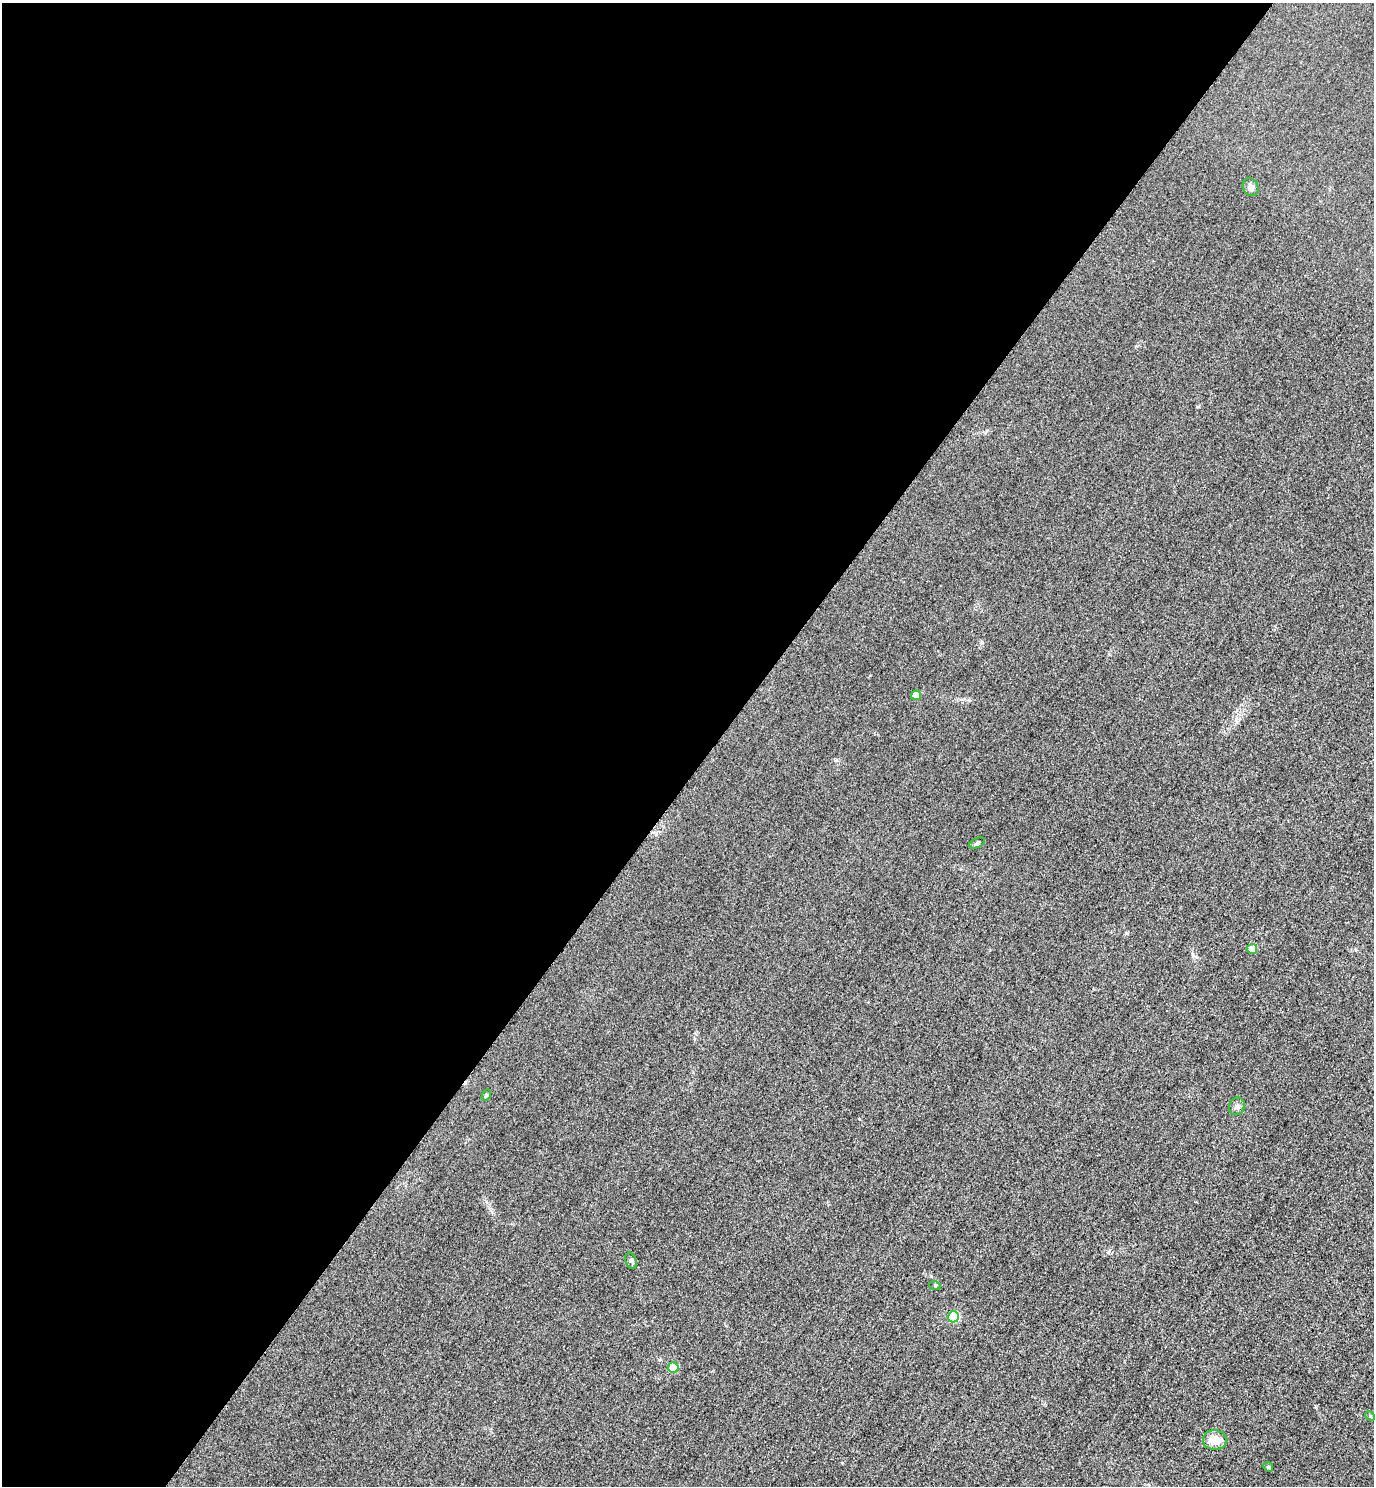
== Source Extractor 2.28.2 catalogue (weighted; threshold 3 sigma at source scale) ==
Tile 5 of 4 x 4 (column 1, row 2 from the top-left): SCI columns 325-1696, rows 2998-4481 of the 5996 x 5993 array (HDU 1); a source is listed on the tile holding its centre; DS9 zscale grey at full resolution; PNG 1376 x 1488 px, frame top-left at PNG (2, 3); each listed source drawn as its Kron ellipse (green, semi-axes under 4 px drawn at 4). Shown black and unused: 52% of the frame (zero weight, under 3 of 4 exposures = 3% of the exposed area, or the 3 px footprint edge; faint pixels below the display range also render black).
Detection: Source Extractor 2.28.2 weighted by HDU 2 'WHT'; one run over the whole footprint, this tile lists its part. Background 0.0504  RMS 0.017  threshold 0.0749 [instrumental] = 3 sigma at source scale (4.5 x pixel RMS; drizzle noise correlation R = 1.50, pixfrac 1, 0.05/0.05 arcsec/px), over >= 5 px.
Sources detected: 13; all 13 listed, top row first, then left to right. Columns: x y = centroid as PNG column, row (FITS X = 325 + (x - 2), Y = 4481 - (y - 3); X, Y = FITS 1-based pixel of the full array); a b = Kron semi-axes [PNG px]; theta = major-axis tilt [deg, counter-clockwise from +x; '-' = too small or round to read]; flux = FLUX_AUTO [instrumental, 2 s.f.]
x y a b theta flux
1251 187 9 7 -62 7.9
916 695 5 5 - 18
977 843 8 4 28 3.2
1252 949 5 5 - 22
486 1095 6 4 59 2.1
1237 1106 9 7 61 5.5
631 1261 8 5 -69 3.7
935 1286 5 3 - 1.5
953 1317 5 5 - 85
673 1367 5 5 - 39
1370 1416 5 4 - 2.1
1215 1440 12 9 -4 21
1268 1467 5 4 - 2.2
Unlisted compact peaks at least as high as the median listed source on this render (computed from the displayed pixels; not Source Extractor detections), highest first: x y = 1126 933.